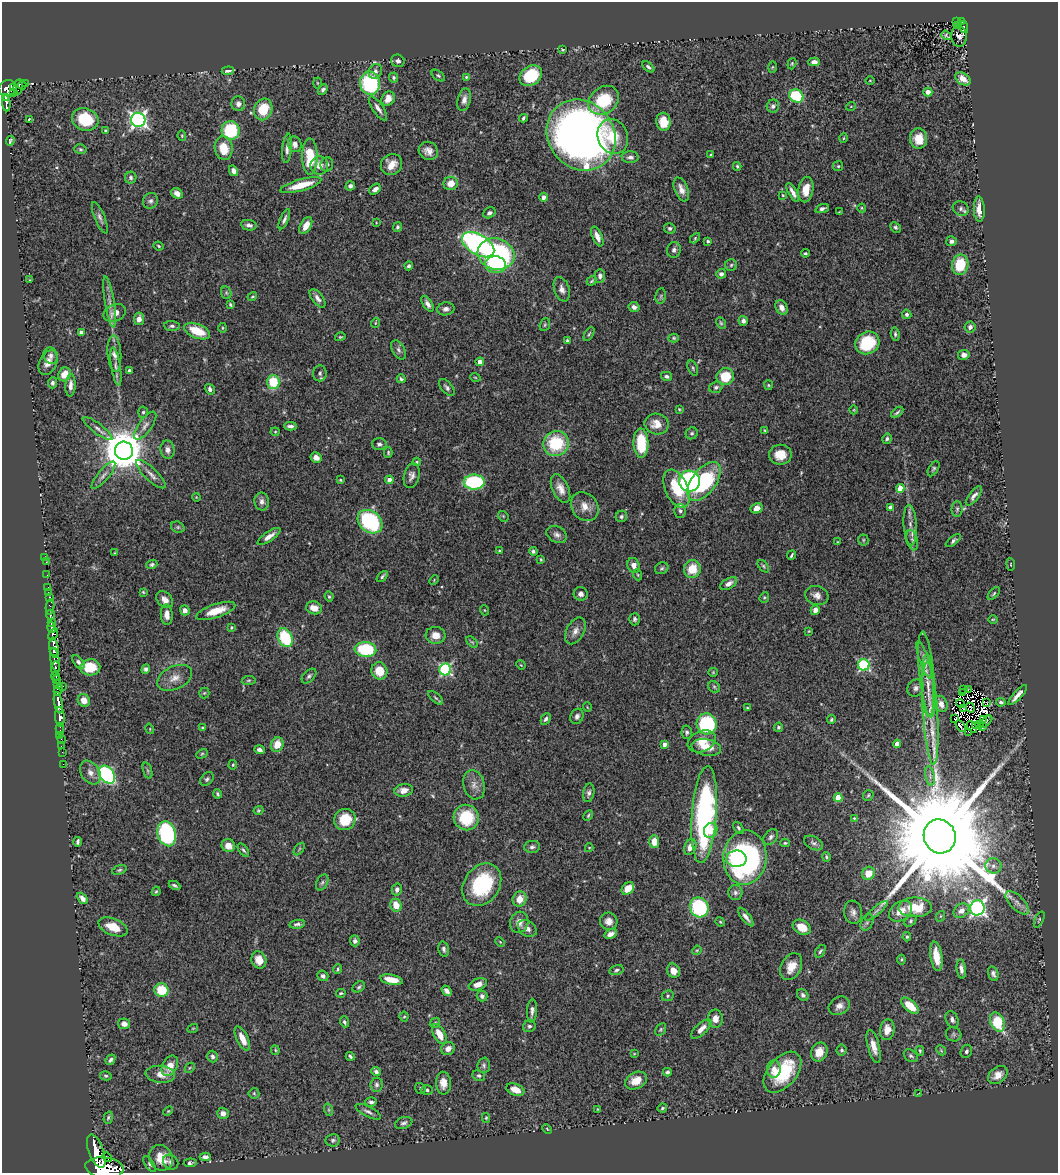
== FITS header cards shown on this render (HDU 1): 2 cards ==
NAXIS1  =                 1056
NAXIS2  =                 1171

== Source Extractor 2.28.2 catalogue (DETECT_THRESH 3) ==
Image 1056 x 1171 px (HDU 1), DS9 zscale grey, 1 PNG px = 1 image px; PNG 1060 x 1175 px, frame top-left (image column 1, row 1171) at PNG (2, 2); each listed source drawn as its Kron ellipse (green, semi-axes under 4 px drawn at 4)
Background 0.571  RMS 0.035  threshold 0.104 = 3 sigma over >= 5 px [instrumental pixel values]
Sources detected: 514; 6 with non-positive FLUX_AUTO (blend fragments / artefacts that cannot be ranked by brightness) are neither listed nor drawn; of the other 508, the 500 brightest by FLUX_AUTO listed and drawn (8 fainter detections omitted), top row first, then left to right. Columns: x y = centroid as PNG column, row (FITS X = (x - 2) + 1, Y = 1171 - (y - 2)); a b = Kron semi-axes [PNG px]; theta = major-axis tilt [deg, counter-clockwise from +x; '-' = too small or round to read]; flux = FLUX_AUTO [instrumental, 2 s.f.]
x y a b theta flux
957 22 3 2 - 7.5
962 22 3 3 - 39
957 25 3 2 - 4.6
964 27 6 3 -80 82
946 35 6 3 -37 4.3
959 36 11 7 -87 2.3
563 50 3 3 - 2.9
398 61 7 6 - 7.3
814 62 6 4 -1 9.9
792 64 6 4 71 2.8
648 67 7 4 -41 4.9
772 67 5 3 - 2.3
228 71 6 3 5 5.6
375 71 7 6 - 8.5
438 76 7 4 -37 4.1
531 76 12 9 35 99
394 77 5 4 - 3.8
466 77 4 4 - 3.1
963 79 8 5 -33 22
870 80 4 3 - 1.7
25 83 3 3 - 20
317 83 5 3 - 2.3
370 83 11 10 - 200
22 85 4 3 - 22
18 87 8 4 79 77
7 88 9 7 27 670
14 88 4 2 - 52
323 89 6 4 46 5.7
928 92 4 4 - 12
13 93 3 2 - 43
796 96 7 6 - 120
6 98 4 3 - 110
388 99 7 6 - 17
464 100 11 6 76 12
604 100 16 13 37 98
6 103 8 3 -86 120
238 104 7 7 - 9.3
773 106 6 6 - 7.6
851 106 5 3 - 1.8
378 108 14 5 -56 13
263 109 11 9 70 68
523 118 4 3 - 4.2
29 119 3 2 - 2.3
85 119 13 11 -20 92
138 120 7 7 - 850
663 122 9 7 -84 36
105 130 4 3 - 2.4
231 130 9 9 - 120
581 135 37 32 -51 1700
182 136 5 4 - 2.4
613 137 18 15 -68 59
844 138 5 3 - 2.2
919 139 10 8 -87 38
10 141 5 3 - 3.7
295 144 8 6 -69 13
224 148 12 9 -81 44
287 148 15 5 84 12
80 149 6 4 -15 3.7
428 151 10 9 - 16
711 155 3 2 - 2.3
310 156 18 7 -90 88
630 157 8 6 -1 8.4
327 164 7 6 - 7
391 164 11 10 - 26
319 165 9 9 - 20
737 166 4 3 - 3.2
838 166 5 5 - 3.1
233 171 5 4 - 13
131 178 6 5 - 5.5
451 183 7 6 - 26
301 185 21 5 16 55
350 186 5 4 - 7
375 189 6 4 40 10
681 189 12 6 -68 16
806 189 13 7 80 34
793 192 10 4 -61 11
177 193 6 5 - 12
783 195 3 2 - 1.9
543 197 4 3 - 7.9
150 201 8 7 - 7.3
862 208 4 4 - 2.5
822 209 7 4 18 6.5
961 209 8 7 - 7.7
979 209 13 5 -87 29
839 212 4 2 - 1.6
489 213 6 5 - 6.7
100 218 17 5 -68 9.1
284 219 11 4 67 7.5
376 223 3 3 - 1.6
249 225 8 5 -10 9
306 225 9 5 61 24
397 227 5 4 - 5
895 227 6 4 -43 4.3
670 228 6 5 - 5.4
597 236 10 5 -66 14
695 238 6 4 47 2.8
708 241 3 3 - 3.3
951 241 5 5 - 7.8
478 245 18 10 -31 490
158 246 5 3 - 3
674 250 8 7 - 7.2
805 253 4 3 - 3.2
496 254 18 15 -16 400
496 265 10 8 -8 60
731 265 6 5 - 4.3
960 265 10 8 79 81
409 266 4 4 - 5.3
721 274 5 4 - 8.5
600 276 7 5 89 8.2
29 280 3 2 - 1.7
592 281 5 3 - 2.8
562 289 13 7 -72 13
226 293 6 5 - 3.5
252 296 5 3 - 2.9
661 296 8 5 82 3.8
318 298 11 5 -54 11
110 302 26 5 -81 17
427 304 9 4 -58 9.8
230 305 4 3 - 3.9
634 307 6 5 - 8.2
782 307 8 5 -63 13
446 309 8 6 10 10
115 313 12 8 24 21
907 314 5 4 - 5.1
139 319 6 5 - 14
743 321 5 4 - 8.7
375 323 5 3 - 2
721 323 6 4 -62 3.6
545 325 6 5 - 3.5
172 326 8 5 -6 5.6
970 327 5 5 - 8.1
222 328 5 3 - 2.6
197 331 13 7 -22 60
81 332 4 3 - 4.7
589 334 8 3 58 3.1
895 334 7 4 -83 4.3
340 337 5 3 - 2.8
674 338 5 4 - 3.1
567 341 4 3 - 4.8
867 343 12 11 - 110
399 350 10 6 -59 7.2
114 354 18 7 -86 17
51 355 8 7 - 8
964 355 5 5 - 8.6
480 362 4 4 - 18
48 363 13 8 64 19
116 366 19 4 -81 14
693 368 8 5 -69 4.6
129 370 3 3 - 4.1
320 373 8 7 - 6.3
64 374 7 6 - 25
666 376 5 4 - 5.9
475 377 5 3 - 2.1
725 377 9 8 - 73
401 379 4 3 - 3.7
273 382 7 6 - 86
52 383 5 4 - 7
70 385 11 5 86 12
768 385 5 4 - 2.7
447 387 10 5 -50 6.7
716 387 7 5 18 5.7
210 389 5 4 - 8.3
679 409 3 3 - 2.3
854 410 4 3 - 1.7
143 412 5 5 - 4
897 412 7 3 38 4.3
657 424 12 10 -10 30
145 426 17 6 54 13
290 426 6 3 1 6.4
97 428 18 5 -37 11
765 431 4 2 - 2.4
275 432 4 4 - 2.7
692 433 6 5 - 4.9
887 439 5 4 - 4.4
556 443 13 12 - 120
641 443 15 7 -88 88
379 444 7 6 - 6.9
168 450 9 7 -80 11
124 451 9 9 - 8500
388 452 5 4 - 3.5
780 455 11 10 - 38
316 458 5 5 - 13
417 462 4 4 - 2.9
934 469 8 4 59 4.5
151 474 19 6 -44 15
103 475 17 5 50 12
412 476 12 7 76 11
340 480 4 3 - 2.4
389 480 4 4 - 13
690 481 10 10 - 470
704 481 22 12 53 210
474 482 10 7 1 220
900 488 4 4 - 37
561 489 15 8 -65 21
677 489 20 11 -66 93
974 496 11 5 53 9.5
196 497 4 3 - 1.9
262 501 9 7 -80 11
585 507 16 12 -52 27
891 507 4 4 - 18
757 508 6 5 - 17
957 509 8 5 90 5.2
680 511 7 6 - 7.3
503 516 6 4 -47 3.3
621 516 6 5 - 5.2
370 522 13 10 -41 210
910 525 20 6 -87 18
178 527 7 5 -20 4.2
557 534 11 8 -30 9.9
269 536 13 5 34 16
863 540 5 5 - 2.8
912 540 10 5 -76 8.6
953 541 9 4 38 5.7
837 542 4 2 - 1.8
500 551 4 3 - 3
533 551 4 4 - 4.9
115 553 4 3 - 1.7
791 555 5 2 - 3.8
45 558 2 2 - 6.9
541 559 4 3 - 2.3
46 562 3 2 - 4.1
1011 564 6 3 -83 2
152 565 5 4 - 4.6
634 565 8 6 -69 15
763 566 7 4 -50 3.6
662 568 7 5 31 4.5
692 569 9 8 - 48
47 575 2 2 - 5.6
638 575 6 3 -71 2.6
382 576 6 4 47 4.7
434 580 5 3 - 2.2
729 584 9 5 30 13
48 587 2 2 - 11
143 592 3 3 - 2.4
48 593 3 2 - 14
994 593 8 3 50 3.2
581 594 7 6 - 11
817 595 12 9 -18 14
49 597 3 3 - 38
329 597 5 3 - 3
764 597 5 4 - 3.3
165 600 10 7 -44 16
50 607 8 3 84 120
314 608 8 6 -14 24
185 610 5 4 - 11
484 610 5 3 - 2.1
815 610 5 4 - 14
216 611 20 7 19 42
50 615 5 3 - 150
167 615 10 6 -87 16
635 619 6 5 - 5.5
993 619 5 3 - 2.1
51 623 4 3 - 370
231 627 4 3 - 2.4
52 628 5 4 - 800
575 631 14 8 62 16
809 631 4 3 - 1.9
53 634 6 4 61 490
435 635 10 8 -4 24
285 638 10 7 -65 130
472 642 7 4 -44 3.4
54 648 10 4 -81 2000
365 649 11 7 -5 150
54 652 3 2 - 430
55 660 12 4 -79 470
924 660 20 4 -71 12
78 662 8 4 -49 6.9
521 665 5 4 - 2.1
864 665 5 5 - 260
90 667 10 8 2 61
55 668 7 3 83 300
146 669 5 4 - 6.7
445 669 6 6 - 300
379 671 9 8 - 41
713 672 5 4 - 2.5
927 674 43 7 -84 37
56 676 4 3 - 200
309 676 9 5 45 5.6
175 678 18 11 25 25
56 680 3 3 - 300
249 680 7 4 7 3.4
57 685 4 3 - 130
62 686 3 2 - 53
714 687 6 5 - 3.9
916 688 9 8 - 9.7
58 690 6 4 66 170
928 690 27 6 -88 27
964 690 2 2 - 1.7
968 690 3 2 - 5.2
204 693 5 5 - 3.1
962 693 3 2 - 3.1
1018 695 13 4 47 15
436 698 9 4 -40 4
84 700 6 6 - 22
1001 702 5 3 - 4.8
58 703 11 3 -79 980
961 703 4 2 - 2.3
987 703 3 2 - 1.8
941 704 8 6 -67 15
587 707 5 3 - 1.7
970 707 5 3 - 1.9
747 708 4 3 - 2.2
964 709 3 2 - 2.7
930 710 55 7 -86 60
577 716 8 6 63 7.9
60 717 9 4 -86 720
954 718 3 2 - 4.7
546 719 6 4 61 5.9
984 719 3 2 - 1.7
831 720 5 3 - 3
986 722 7 4 43 14
707 724 10 10 - 190
979 724 3 2 - 2.8
960 726 6 3 -57 16
976 726 2 2 - 2.2
778 727 5 4 - 4.3
972 727 6 2 -55 3.6
983 727 4 2 - 1.6
202 728 3 3 - 3.1
60 729 6 2 -90 27
150 729 5 3 - 1.9
687 732 7 5 86 4.9
969 732 3 2 - 2
60 735 2 2 - 11
61 739 2 2 - 14
702 741 14 10 23 32
277 744 7 6 - 34
665 744 4 4 - 13
897 744 4 4 - 25
61 746 2 2 - 13
706 747 15 8 -9 35
260 750 5 4 - 8.1
62 752 2 2 - 8.8
202 754 6 4 29 2.9
63 764 2 2 - 10
233 765 5 4 - 2.4
148 771 8 4 -71 3.6
90 772 13 9 -56 16
107 775 10 7 -54 350
930 776 10 4 -79 7.5
207 779 8 5 46 5.4
474 785 15 10 -74 19
404 790 9 6 10 17
589 793 9 5 79 7.4
218 794 4 3 - 3.9
868 795 6 4 47 3.3
838 798 4 4 - 68
258 810 5 4 - 2.9
588 815 6 4 63 3.7
704 815 49 12 86 570
466 817 13 12 - 96
854 818 4 3 - 2.1
345 820 11 10 - 67
738 828 7 3 -54 4.3
711 831 8 6 65 22
167 834 13 9 -74 290
940 836 17 16 - 99000
771 837 9 6 52 7.6
78 842 5 3 - 4.8
654 842 6 5 - 31
785 843 5 4 - 3.1
813 843 10 6 -27 7.4
228 846 7 6 - 25
532 847 8 6 7 6.6
690 847 8 6 68 21
589 848 4 4 - 2.1
299 849 7 3 53 2.9
243 850 8 3 -55 4.2
826 857 5 4 - 3.3
745 858 27 21 86 550
736 859 10 8 -2 71
993 866 8 7 - 11
119 870 7 4 17 4
868 873 7 6 - 36
322 882 8 5 63 5.9
174 885 6 3 -28 4.4
482 885 23 17 55 170
628 888 7 5 46 32
397 889 6 5 - 9
156 891 5 4 - 3
735 893 7 7 - 7.5
82 898 6 4 -47 12
520 899 8 7 - 26
1017 903 15 7 -45 15
396 905 6 5 - 31
699 907 10 9 - 230
915 907 17 10 1 66
977 908 7 7 - 690
876 911 14 4 39 8.8
901 911 12 9 36 32
961 911 8 6 34 15
853 912 11 9 -82 12
941 916 5 3 - 2.1
746 917 11 4 -52 9.8
1039 920 9 3 65 2.7
609 921 9 8 - 15
911 921 7 5 43 4.6
519 922 11 9 74 19
720 922 5 4 - 2.5
867 923 9 5 63 6.7
297 924 8 4 9 6.6
113 927 15 8 -22 41
802 927 9 7 -29 40
527 928 10 7 -34 13
611 934 7 4 25 9.6
907 937 4 3 - 3.2
355 941 5 4 - 5.8
500 942 5 3 - 2.1
444 949 7 5 -75 6.6
697 950 5 4 - 2.5
820 951 7 3 56 3.9
936 956 15 6 -81 36
259 960 9 7 -70 27
901 960 5 3 - 2.6
791 967 14 10 62 32
338 969 5 3 - 3.3
961 969 10 4 -82 9.9
616 970 7 5 15 5
673 971 7 6 - 21
993 974 7 5 -74 7.2
323 976 5 5 - 6
391 980 11 5 -11 35
478 984 9 5 20 17
359 987 7 5 35 4.4
161 990 7 6 - 76
447 991 6 4 -53 8.7
341 993 5 3 - 3.4
803 995 6 5 - 6.3
482 996 5 5 - 8.3
668 996 6 5 - 4.2
839 1006 11 8 30 15
910 1006 10 5 -41 44
532 1011 12 5 87 8.7
404 1017 5 4 - 2.9
715 1019 9 7 -88 18
952 1020 8 6 -67 7.5
344 1022 5 4 - 4.5
997 1022 10 6 -64 110
435 1023 6 4 46 3.4
124 1024 6 5 - 14
529 1026 6 5 - 5.9
193 1028 5 3 - 2.1
661 1029 7 5 60 3.7
701 1029 13 5 44 16
887 1030 10 7 83 23
439 1034 11 5 -60 34
954 1034 8 7 - 5.7
242 1039 13 5 -64 27
874 1046 17 5 -75 21
448 1049 7 6 - 13
275 1050 5 4 - 2.8
842 1050 5 5 - 4.3
941 1050 5 4 - 2.8
920 1051 5 3 - 2.9
966 1051 7 5 64 5.2
819 1052 9 8 - 28
634 1054 4 2 - 1.6
213 1056 6 5 - 6.6
350 1056 4 3 - 4.4
911 1056 7 5 -36 5
110 1060 5 3 - 6.3
484 1065 8 6 86 5.8
170 1066 11 7 61 30
190 1068 5 3 - 2.2
774 1069 9 6 85 17
376 1072 5 4 - 7.4
667 1072 4 4 - 6.2
782 1072 24 14 50 130
160 1074 15 8 -5 22
998 1075 11 7 38 21
106 1076 6 4 -13 3.6
479 1076 6 5 - 5.3
636 1081 11 8 26 30
443 1083 11 7 -87 20
376 1085 7 6 - 6.1
420 1088 6 5 - 3.9
427 1090 6 4 -1 5
515 1090 9 5 -20 27
254 1093 5 5 - 3.5
918 1094 4 2 - 1.6
371 1102 5 5 - 7
662 1108 5 3 - 2.9
598 1109 4 3 - 2
329 1110 6 4 -71 3.5
168 1111 5 4 - 2.7
368 1112 14 5 -27 8.8
223 1113 6 5 - 14
108 1118 6 4 73 4.4
486 1118 5 4 - 2.7
404 1123 9 5 19 7
547 1129 5 3 - 2.5
333 1140 7 6 - 5.3
96 1151 17 7 -70 3200
107 1157 5 3 - 170
205 1157 5 4 - 7.7
161 1158 13 11 -59 41
171 1162 8 6 -38 6
190 1163 6 3 7 5.1
149 1164 9 4 -56 4.3
104 1168 19 10 -6 7700
At the frame edge (FLAGS 8, measured only in part): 1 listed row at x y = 104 1168
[8 fainter detections neither listed nor drawn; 6 non-positive-flux detections neither listed nor drawn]